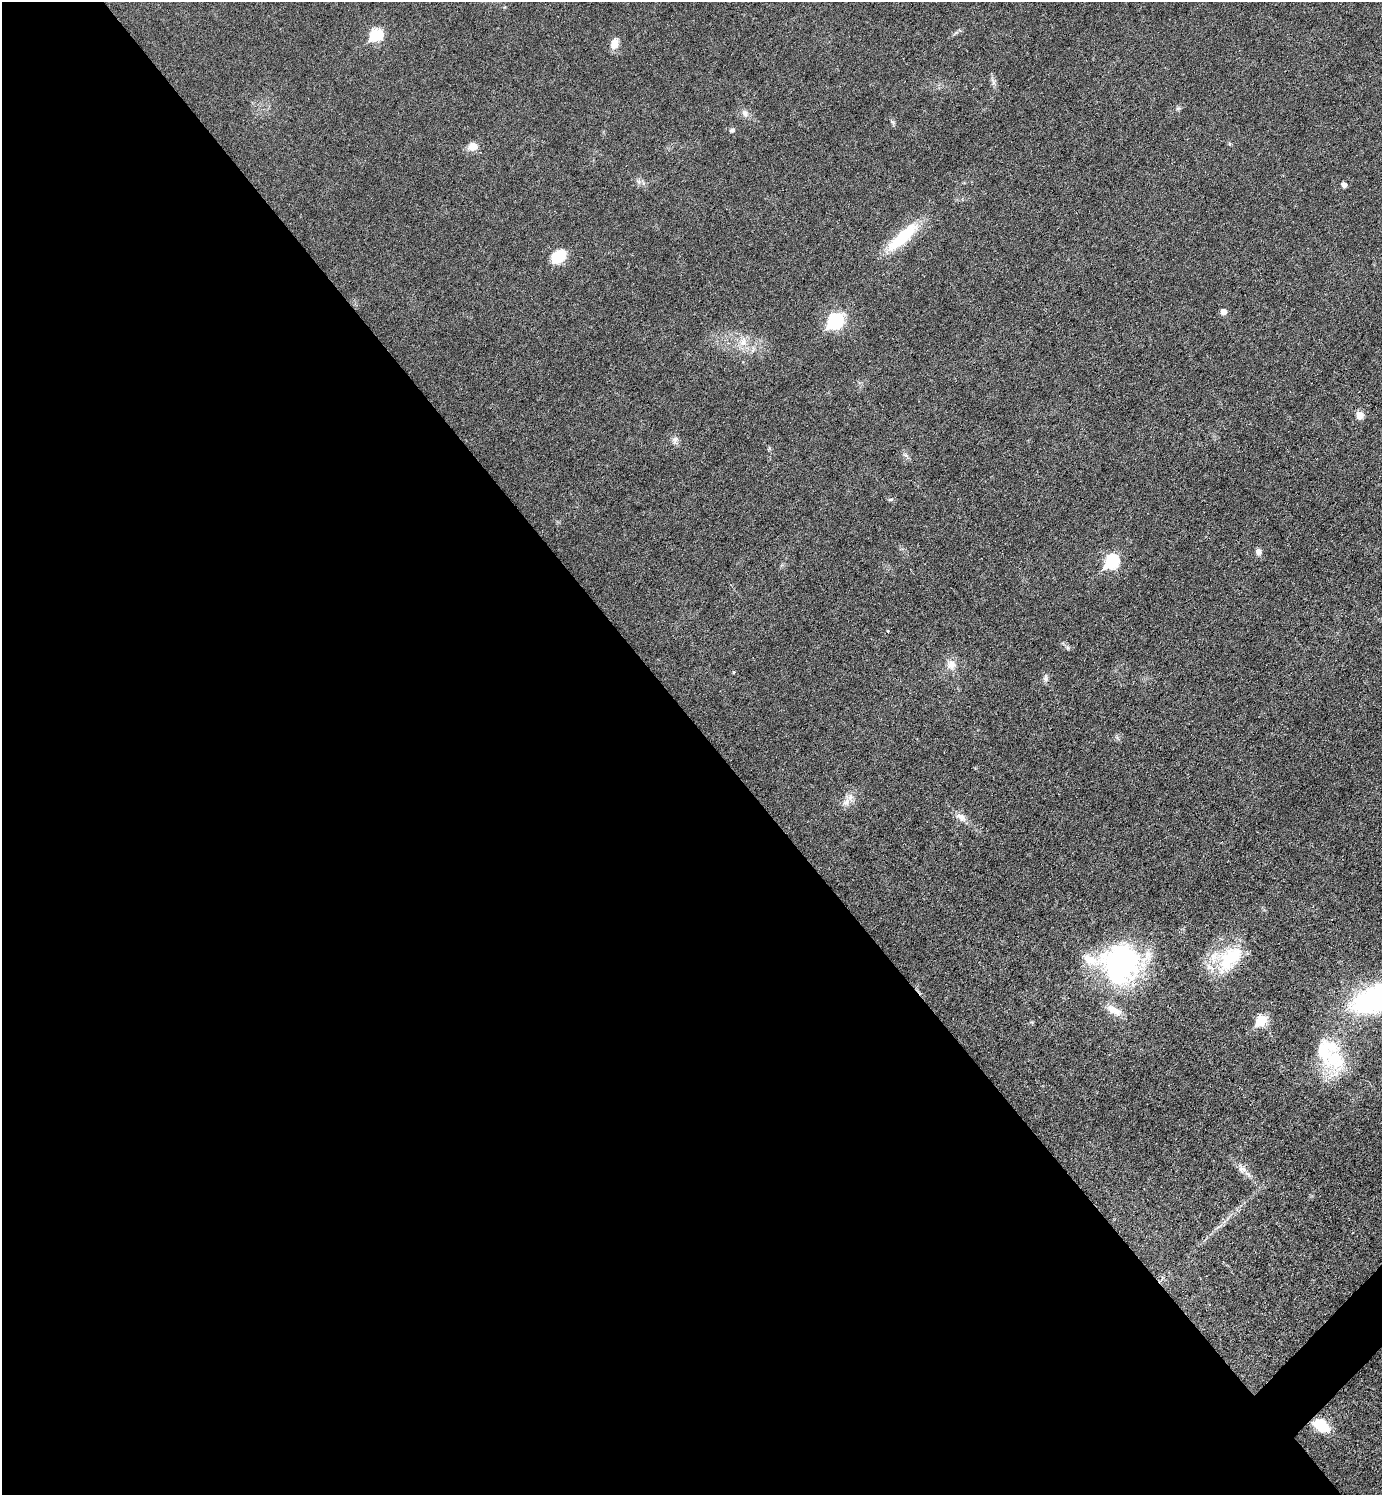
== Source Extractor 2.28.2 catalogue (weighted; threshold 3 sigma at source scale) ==
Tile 9 of 4 x 4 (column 1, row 3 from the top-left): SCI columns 300-1679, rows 1495-2987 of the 5975 x 5976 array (HDU 1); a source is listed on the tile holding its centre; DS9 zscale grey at full resolution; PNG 1384 x 1497 px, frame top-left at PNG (2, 2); no overlay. Shown black and unused: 52% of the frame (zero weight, under 3 of 6 exposures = <1% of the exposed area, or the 3 px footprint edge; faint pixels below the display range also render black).
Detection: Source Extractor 2.28.2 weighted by HDU 2 'WHT'; one run over the whole footprint, this tile lists its part. Background 0.0329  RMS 0.0039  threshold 0.016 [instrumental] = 3 sigma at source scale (4.09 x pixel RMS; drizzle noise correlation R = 1.36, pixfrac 0.8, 0.05/0.05 arcsec/px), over >= 5 px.
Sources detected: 40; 3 inside a brighter listed object's ellipse — not listed separately; the other 37 listed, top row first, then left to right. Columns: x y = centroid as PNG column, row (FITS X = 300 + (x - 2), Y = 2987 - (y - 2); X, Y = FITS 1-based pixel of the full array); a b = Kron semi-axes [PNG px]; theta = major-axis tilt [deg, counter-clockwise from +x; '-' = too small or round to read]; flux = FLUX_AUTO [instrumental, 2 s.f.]
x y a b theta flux
505 7 5 3 - 0.33
376 35 7 6 - 33
614 44 12 9 68 3.6
993 82 8 5 71 1
1178 108 7 4 19 0.63
745 113 11 8 -65 1.8
732 130 6 5 - 1
1230 144 6 4 -88 0.45
472 147 12 9 12 3.9
638 181 8 5 -58 0.98
1344 185 5 4 - 1.9
903 237 42 12 42 20
558 257 17 12 38 9.8
1223 312 6 5 - 2.3
835 321 8 7 - 61
743 342 13 11 78 4.2
1359 415 6 6 - 5.4
675 440 11 8 73 1.6
905 455 10 4 -35 0.98
891 499 8 3 19 0.49
1258 552 9 7 -77 1.7
1111 562 8 7 - 49
888 631 3 3 - 0.3
1068 647 7 6 - 0.81
951 664 13 12 - 3.7
733 672 4 3 - 0.37
1046 678 11 6 86 1.2
846 802 17 9 76 3
961 817 15 10 -36 2.8
1230 959 41 24 50 22
1121 964 46 42 24 75
1377 998 46 20 22 97
1114 1010 24 10 -28 4.7
1261 1021 7 6 - 20
1332 1059 41 30 -75 24
1242 1169 17 10 -46 3.1
1321 1426 18 11 -37 10
Isophote crosses this tile's border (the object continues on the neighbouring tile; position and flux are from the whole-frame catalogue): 1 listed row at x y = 1377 998
Unlisted compact peaks at least as high as the median listed source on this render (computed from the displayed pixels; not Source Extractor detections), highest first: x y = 893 122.